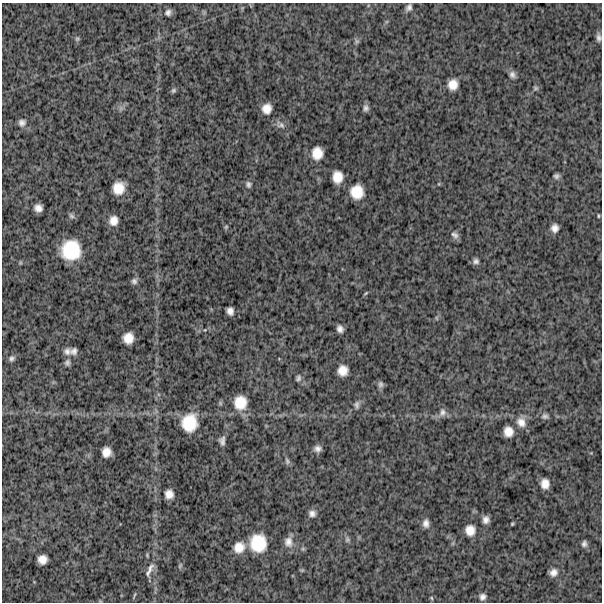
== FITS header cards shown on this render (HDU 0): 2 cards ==
NAXIS1  =                  600
NAXIS2  =                  600

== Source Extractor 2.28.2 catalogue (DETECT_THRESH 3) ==
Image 600 x 600 px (HDU 0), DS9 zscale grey, 1 PNG px = 1 image px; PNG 604 x 604 px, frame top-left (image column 1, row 600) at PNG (2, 3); no overlay
Background 1160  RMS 330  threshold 987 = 3 sigma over >= 5 px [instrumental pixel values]
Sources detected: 75; all 75 listed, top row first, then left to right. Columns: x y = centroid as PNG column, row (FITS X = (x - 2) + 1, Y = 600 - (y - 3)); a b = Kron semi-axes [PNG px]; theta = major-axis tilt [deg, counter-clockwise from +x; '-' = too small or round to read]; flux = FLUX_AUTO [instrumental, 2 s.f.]
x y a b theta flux
409 7 9 6 58 81000
168 12 8 7 - 82000
599 37 10 6 -87 81000
77 39 7 5 88 39000
357 41 7 6 - 45000
512 75 9 7 -52 88000
453 85 11 9 74 240000
536 88 7 5 0 41000
173 90 7 5 45 42000
121 108 7 5 46 58000
366 108 8 6 90 76000
267 109 9 8 - 210000
22 123 10 9 - 100000
280 125 14 8 -30 110000
317 153 11 10 - 300000
556 176 6 5 - 63000
337 177 11 9 -90 290000
248 184 8 7 - 68000
439 184 5 3 - 18000
118 188 11 10 - 350000
357 192 14 13 - 420000
38 208 8 7 - 140000
71 216 8 6 -36 58000
598 216 6 3 -82 24000
113 221 10 9 - 190000
226 227 6 5 - 30000
555 228 8 7 - 130000
455 235 10 7 -45 88000
71 250 18 17 - 930000
476 261 8 7 - 73000
134 281 8 8 - 73000
366 293 6 3 36 24000
230 311 7 6 - 120000
437 318 6 3 -71 26000
340 329 7 6 - 100000
205 330 4 3 - 16000
128 338 10 9 - 270000
67 351 10 9 - 110000
74 351 9 8 - 96000
12 358 8 7 - 63000
67 363 9 7 72 71000
343 370 10 10 - 240000
298 378 8 6 63 57000
380 384 9 7 86 67000
240 403 15 13 84 420000
357 405 10 7 -89 72000
442 412 12 9 68 110000
545 416 9 7 0 68000
521 422 14 12 -52 220000
189 423 16 14 75 630000
508 432 9 8 - 220000
222 441 9 6 -89 89000
317 449 8 6 2 99000
106 452 9 8 - 200000
287 461 9 6 -64 59000
545 484 9 7 -85 190000
169 494 8 8 - 170000
312 513 9 8 - 110000
486 520 7 6 - 110000
426 523 11 8 -87 120000
512 524 3 3 - 23000
470 530 12 11 - 230000
347 539 8 7 - 58000
288 542 14 11 -82 180000
258 543 19 17 -89 700000
584 544 7 6 - 72000
239 547 13 12 - 280000
147 555 5 3 - 25000
42 559 8 8 - 200000
180 566 8 5 64 38000
150 570 23 7 67 160000
553 572 10 9 - 130000
134 595 9 2 68 28000
482 597 8 7 - 91000
432 598 6 4 -86 28000
At the frame edge (FLAGS 8, measured only in part): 1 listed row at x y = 599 37